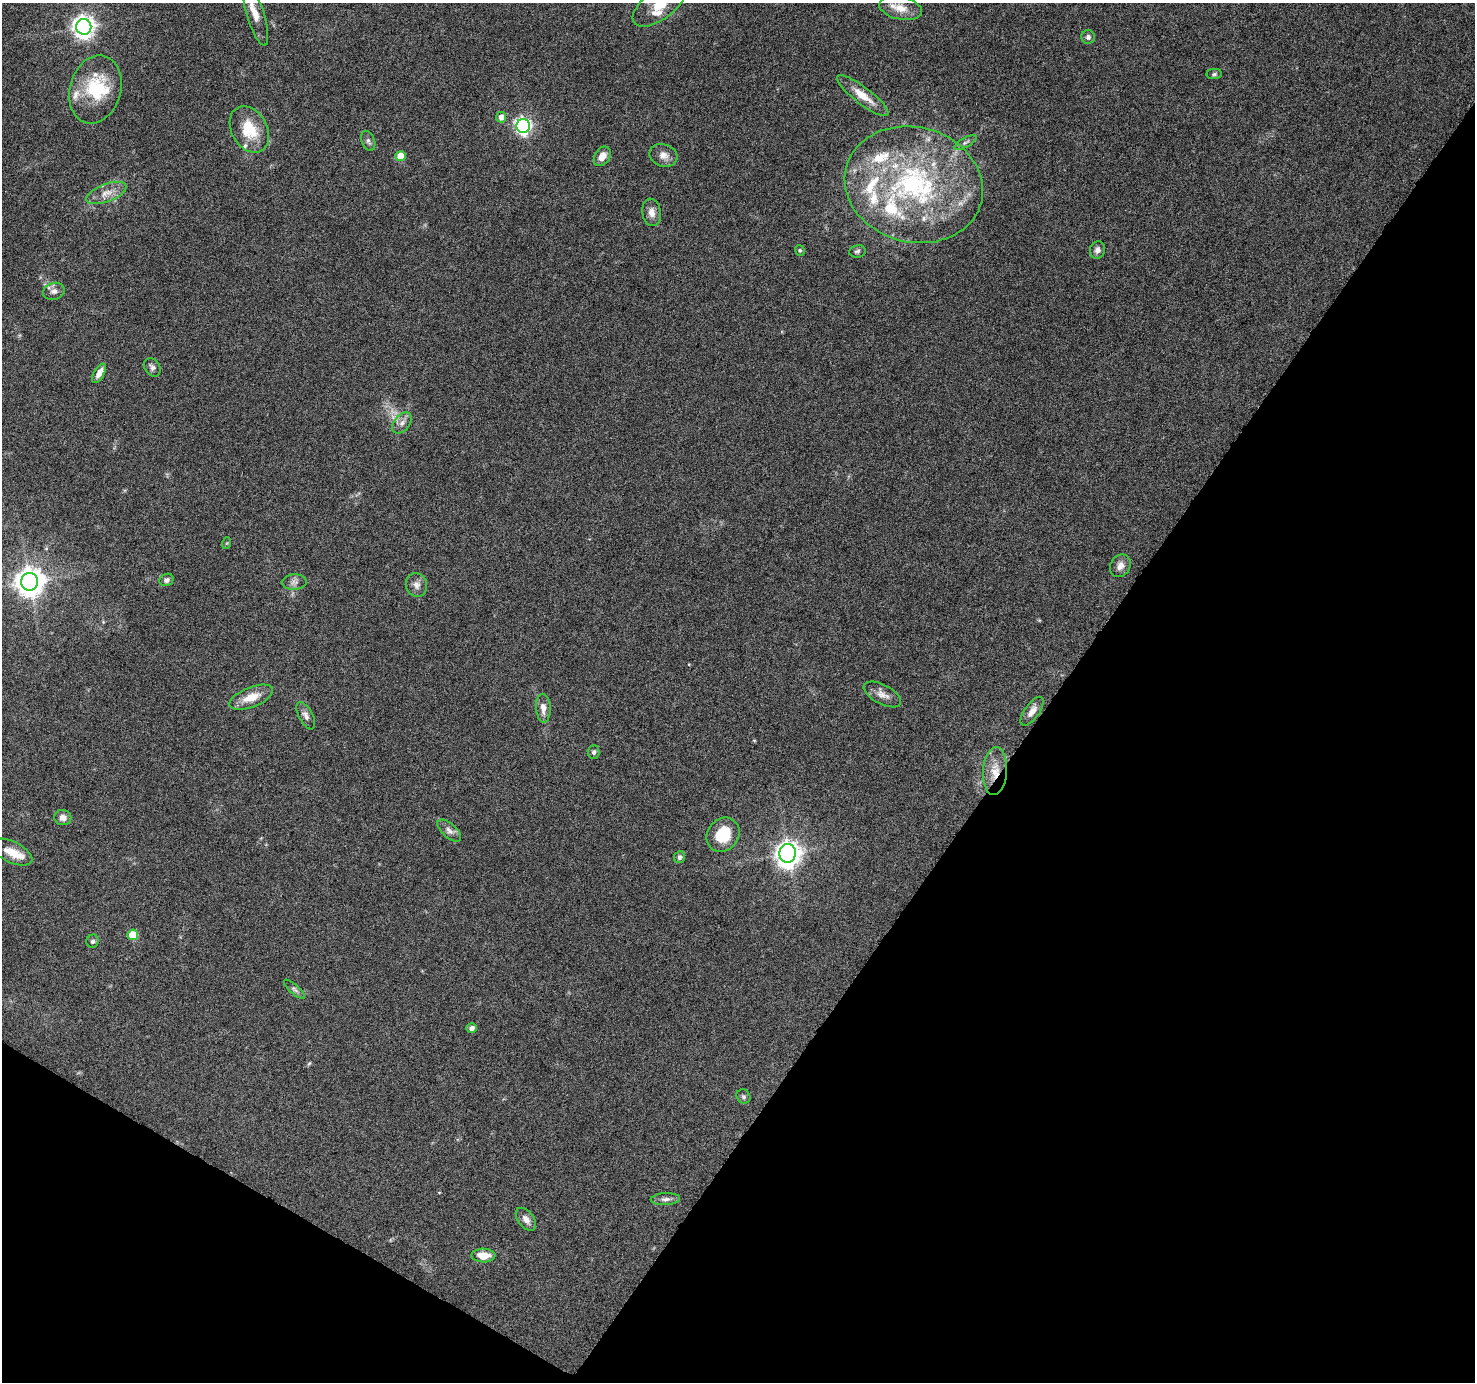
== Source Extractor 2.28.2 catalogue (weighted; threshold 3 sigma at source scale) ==
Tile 15 of 4 x 4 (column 3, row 4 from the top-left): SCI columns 2953-4425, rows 255-1634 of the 5898 x 5963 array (HDU 1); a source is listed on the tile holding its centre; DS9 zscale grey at full resolution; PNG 1477 x 1384 px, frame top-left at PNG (2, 3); each listed source drawn as its Kron ellipse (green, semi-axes under 4 px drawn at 4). Shown black and unused: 33% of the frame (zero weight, under 6 of 12 exposures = <1% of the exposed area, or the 3 px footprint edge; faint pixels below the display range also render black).
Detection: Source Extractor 2.28.2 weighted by HDU 2 'WHT'; one run over the whole footprint, this tile lists its part. Background 0.053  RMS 0.0026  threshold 0.0106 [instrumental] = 3 sigma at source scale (4.09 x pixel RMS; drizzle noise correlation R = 1.36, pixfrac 0.8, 0.0396/0.0396 arcsec/px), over >= 5 px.
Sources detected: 65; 12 inside a brighter listed object's ellipse — not listed separately; the other 53 listed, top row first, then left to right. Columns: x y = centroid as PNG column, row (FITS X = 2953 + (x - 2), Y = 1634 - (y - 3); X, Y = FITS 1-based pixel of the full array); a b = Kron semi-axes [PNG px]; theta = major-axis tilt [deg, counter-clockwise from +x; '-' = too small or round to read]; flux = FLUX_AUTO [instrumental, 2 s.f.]
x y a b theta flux
659 5 31 15 37 6.2
901 8 21 11 -12 3.5
255 14 32 8 -73 3.8
84 27 8 7 - 170
1088 37 7 7 - 0.7
1214 74 8 5 1 0.48
95 89 35 25 74 13
863 96 31 8 -37 4.3
501 117 5 5 - 1.6
523 126 7 6 - 70
249 129 25 17 -60 8
368 141 10 6 -68 0.76
966 142 13 4 30 0.78
663 155 14 11 -19 1.9
401 156 5 5 - 5.3
602 156 10 7 56 2.1
914 185 70 57 -15 58
106 193 21 9 21 2.6
652 212 14 9 -80 1.7
800 250 5 4 - 0.34
1097 250 8 7 - 1
857 251 8 6 8 0.58
54 291 11 8 15 1.2
152 367 10 7 -57 0.86
99 373 10 5 61 1.7
402 423 12 7 50 1.3
227 543 6 4 71 0.25
1120 566 12 10 57 1.6
166 580 7 6 - 0.79
29 582 9 8 - 310
294 582 12 7 2 1.2
416 585 12 10 -71 1.5
882 694 20 9 -28 1.9
251 697 23 10 21 4.2
543 708 14 7 -86 1.8
1032 711 17 7 54 1.9
306 716 15 7 -62 1.2
594 752 7 6 - 0.6
995 771 24 12 86 4.5
63 818 8 7 - 1.4
449 830 15 7 -41 1.3
723 835 18 15 50 7.6
12 852 22 10 -25 3.7
788 853 9 8 - 240
680 857 6 5 - 0.71
133 935 5 5 - 7.4
93 941 6 6 - 0.55
294 989 13 4 -42 0.72
472 1028 5 5 - 1.1
743 1096 7 6 - 0.52
665 1199 15 6 3 1.1
526 1219 13 8 -52 1.5
483 1255 12 7 -1 3.4
Overlapping masked pixels (flux is a lower limit): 1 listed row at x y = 995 771
Isophote crosses this tile's border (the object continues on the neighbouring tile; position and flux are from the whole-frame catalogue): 2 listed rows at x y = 659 5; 255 14